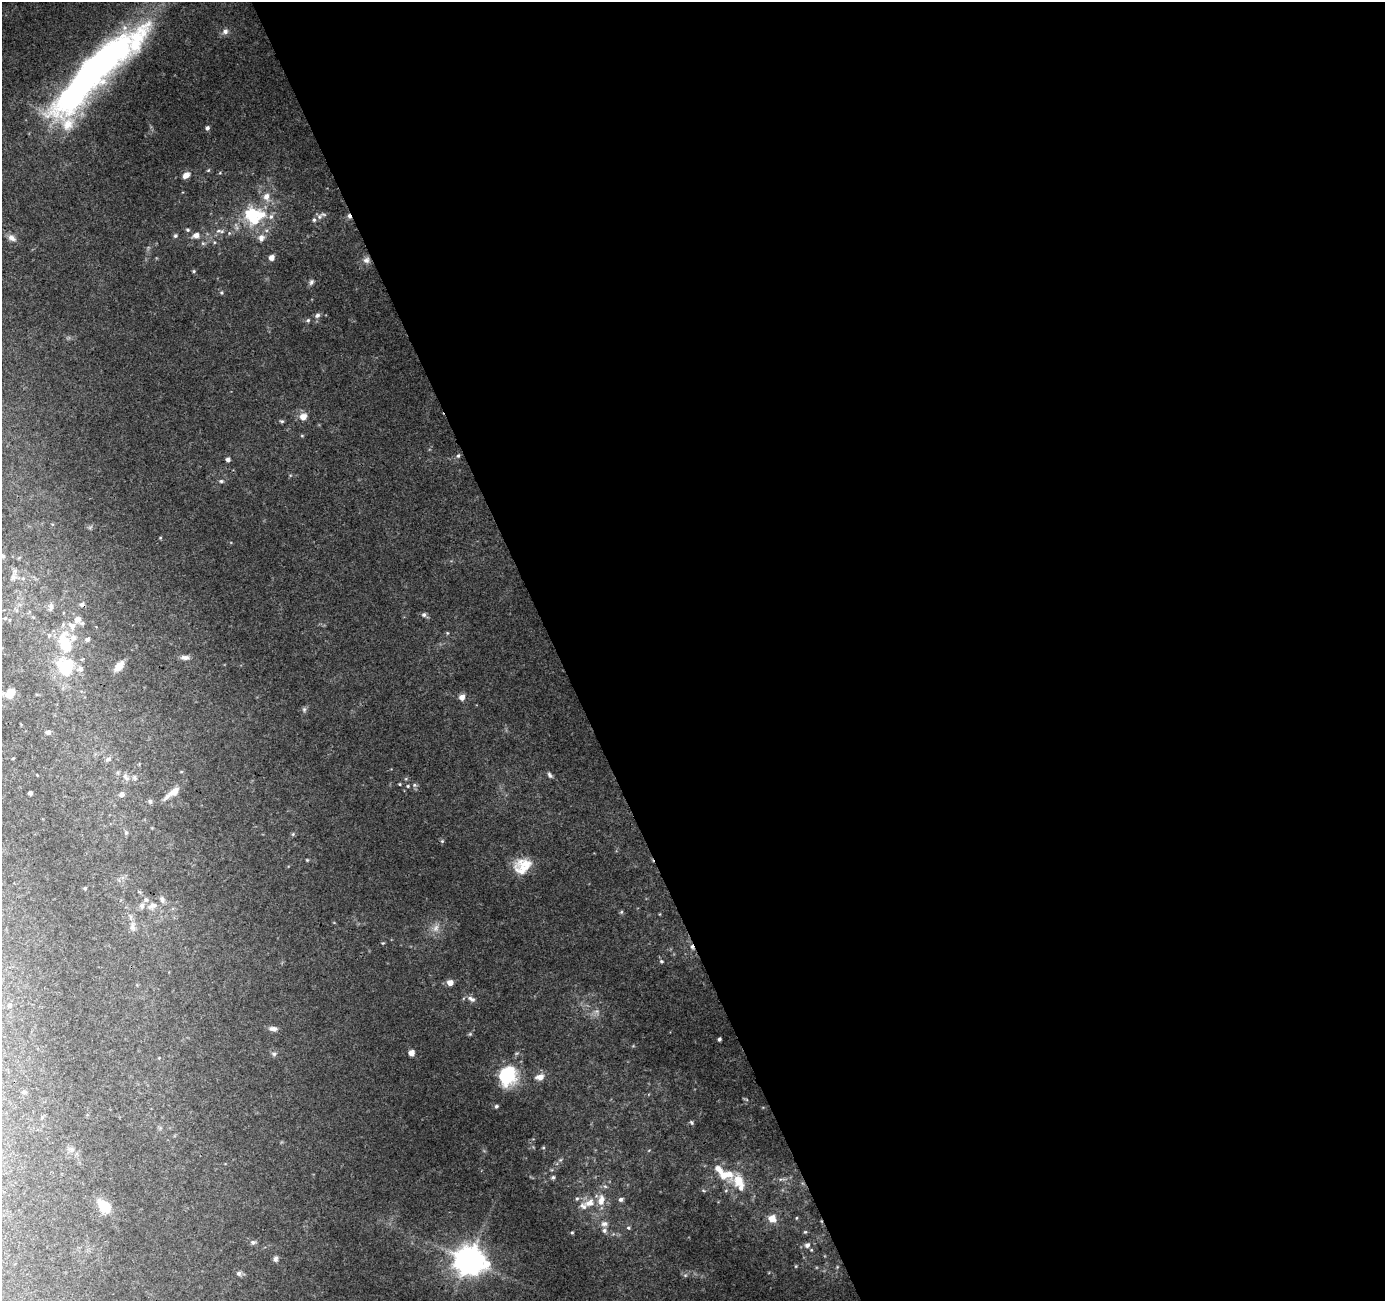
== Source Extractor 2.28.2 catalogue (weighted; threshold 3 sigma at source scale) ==
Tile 8 of 4 x 4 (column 4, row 2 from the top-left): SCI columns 4206-5588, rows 2705-4003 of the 5645 x 5464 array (HDU 1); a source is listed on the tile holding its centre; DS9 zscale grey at full resolution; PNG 1387 x 1303 px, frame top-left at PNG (2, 2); no overlay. Shown black and unused: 60% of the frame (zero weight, under 3 of 4 exposures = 5% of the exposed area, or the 3 px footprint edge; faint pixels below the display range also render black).
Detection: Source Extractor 2.28.2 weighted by HDU 2 'WHT'; one run over the whole footprint, this tile lists its part. Background 0.0724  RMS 0.005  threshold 0.0224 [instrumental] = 3 sigma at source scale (4.5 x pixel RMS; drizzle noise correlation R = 1.50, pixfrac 1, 0.0396/0.0396 arcsec/px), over >= 5 px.
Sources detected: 124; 1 inside a brighter object's white glare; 3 cosmic-ray / hot-pixel residue — not listed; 18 inside a brighter listed object's ellipse — not listed separately; the other 102 listed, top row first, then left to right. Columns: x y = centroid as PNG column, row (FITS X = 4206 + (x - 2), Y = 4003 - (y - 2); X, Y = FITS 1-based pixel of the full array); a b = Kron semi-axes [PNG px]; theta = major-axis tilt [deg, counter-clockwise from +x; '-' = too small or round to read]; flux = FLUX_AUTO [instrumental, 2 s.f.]
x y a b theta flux
225 31 8 7 - 2.1
99 66 124 28 50 240
207 128 4 4 - 1.4
208 170 6 4 44 0.6
186 175 8 5 36 3.7
266 196 10 9 - 4.2
252 214 29 20 3 30
319 217 9 7 53 2.2
187 230 5 5 - 0.79
218 231 9 6 16 1.7
196 235 9 7 21 3
175 236 6 5 - 0.94
12 238 12 8 -33 2.6
261 238 10 9 - 2.8
203 243 6 5 - 0.9
271 257 5 5 - 3.3
366 260 9 8 - 2.5
194 271 5 4 - 0.64
311 282 8 5 62 1.3
221 293 6 5 - 0.75
317 315 8 6 31 1.7
308 320 6 5 - 0.96
303 417 9 8 - 3.9
282 421 6 4 -26 0.73
302 436 5 3 - 0.49
458 456 6 5 - 0.96
228 459 5 4 - 1.8
221 481 6 4 0 0.95
160 538 5 3 - 0.45
3 556 6 6 - 1.3
13 577 15 8 62 3.2
50 607 13 7 82 2.5
424 615 6 6 - 1.3
5 618 5 5 - 0.9
77 619 10 9 - 3.1
72 626 13 9 -51 4.4
447 633 5 3 - 0.49
49 635 7 7 - 1.6
87 639 6 5 - 1.5
65 643 23 13 -75 20
185 657 13 6 -3 2.3
119 666 13 7 49 5
66 667 19 16 -70 26
10 693 10 8 32 7.5
462 697 6 6 - 3.1
304 709 8 6 -77 1.1
48 732 6 6 - 1.2
108 759 9 5 24 1.4
550 775 9 5 -56 1.2
126 778 12 6 -53 2.2
135 778 7 6 - 1.2
400 784 4 3 - 0.48
414 785 6 5 - 1
408 786 4 4 - 0.52
174 791 15 8 37 5
30 793 4 4 - 1.4
122 794 7 6 - 1.8
150 801 7 5 -74 1.1
126 833 7 5 -64 0.89
293 834 5 5 - 0.68
442 841 5 5 - 0.69
307 860 4 3 - 0.44
525 864 26 14 2 9.8
85 888 4 4 - 0.66
146 900 7 6 - 1.4
152 906 14 8 20 3.2
621 912 5 4 - 0.63
132 927 13 7 89 2.6
436 928 12 8 71 3.4
383 943 4 4 - 0.5
661 961 5 4 - 0.7
450 983 5 5 - 4.7
471 999 12 6 -28 2
9 1005 6 5 - 0.92
273 1029 12 6 -3 2.4
719 1039 4 3 - 1.2
411 1053 5 4 - 4.1
274 1054 7 5 -14 1.2
507 1075 19 16 75 29
540 1077 12 8 10 3.7
24 1092 6 4 10 0.84
496 1106 5 5 - 0.97
691 1122 6 4 -59 0.75
543 1148 5 3 - 0.52
718 1168 10 7 -31 3.5
553 1177 5 4 - 0.97
738 1181 20 15 -56 12
703 1190 5 3 - 0.58
726 1190 5 3 - 0.59
621 1199 6 5 - 1.3
589 1203 17 11 18 6.2
105 1206 15 10 -45 13
772 1219 8 8 - 5
604 1224 10 7 3 2.4
628 1228 5 4 - 0.74
572 1232 4 4 - 0.56
805 1232 5 4 - 0.53
253 1242 7 6 - 1.2
807 1245 6 6 - 2
276 1259 8 6 82 1.4
469 1260 10 9 - 820
239 1273 6 6 - 1.4
Isophote crosses this tile's border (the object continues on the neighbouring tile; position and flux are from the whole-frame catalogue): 1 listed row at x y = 99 66